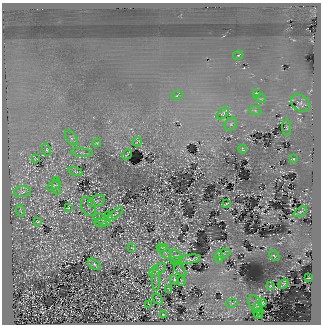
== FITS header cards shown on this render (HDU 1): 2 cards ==
NAXIS1  =                  319
NAXIS2  =                  322

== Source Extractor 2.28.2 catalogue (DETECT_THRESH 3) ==
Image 319 x 322 px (HDU 1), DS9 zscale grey, 1 PNG px = 1 image px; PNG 323 x 326 px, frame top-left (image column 1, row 322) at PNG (2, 3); each listed source drawn as its Kron ellipse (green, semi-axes under 4 px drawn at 4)
Background 257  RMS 13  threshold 39.1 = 3 sigma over >= 5 px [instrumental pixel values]
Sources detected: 60; all 60 listed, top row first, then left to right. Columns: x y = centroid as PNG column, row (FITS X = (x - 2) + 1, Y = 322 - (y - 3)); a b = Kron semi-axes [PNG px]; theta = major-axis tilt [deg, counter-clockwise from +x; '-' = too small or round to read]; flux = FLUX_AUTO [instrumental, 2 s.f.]
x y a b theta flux
238 55 5 4 - 840
256 93 3 2 - 680
177 95 6 3 21 1300
261 99 5 3 - 700
300 103 10 8 -39 2700
255 110 6 4 -21 1300
223 113 7 3 45 1800
231 124 7 5 47 1900
287 128 8 4 -90 1100
71 138 8 5 -52 1900
137 142 5 2 - 500
97 143 4 3 - 1100
243 149 4 3 - 710
47 150 6 4 -73 1200
82 153 11 4 -5 2300
127 154 5 2 - 950
35 159 4 2 - 660
293 159 3 2 - 640
76 172 7 3 -19 1500
54 186 7 3 30 1400
57 186 8 3 -85 1400
23 192 8 5 6 2500
97 201 8 5 24 1500
226 203 3 2 - 750
88 206 10 7 -66 2600
68 208 3 2 - 550
20 211 6 2 -69 680
300 212 7 4 29 960
115 214 8 2 35 1100
109 216 4 2 - 750
102 220 9 4 -27 2000
38 222 4 2 - 740
100 223 6 2 -4 810
162 247 6 3 0 830
132 248 3 2 - 440
165 252 7 4 -58 1600
223 254 8 3 12 1200
176 256 7 5 -43 2100
274 256 6 2 -44 740
219 257 5 2 - 1100
190 259 11 4 9 2400
176 261 4 3 - 830
94 264 7 4 -37 1400
158 270 9 5 33 2800
180 270 8 2 -50 1000
308 278 3 2 - 600
156 279 12 2 90 1600
174 280 4 3 - 1300
181 281 5 2 - 720
283 284 5 3 - 1200
270 286 3 2 - 640
169 289 4 2 - 730
158 299 6 2 -52 610
232 303 6 3 19 1100
255 303 9 6 -60 2500
262 303 3 3 - 1100
149 304 3 2 - 250
259 309 6 4 -64 1400
163 314 3 2 - 520
258 314 5 2 - 700